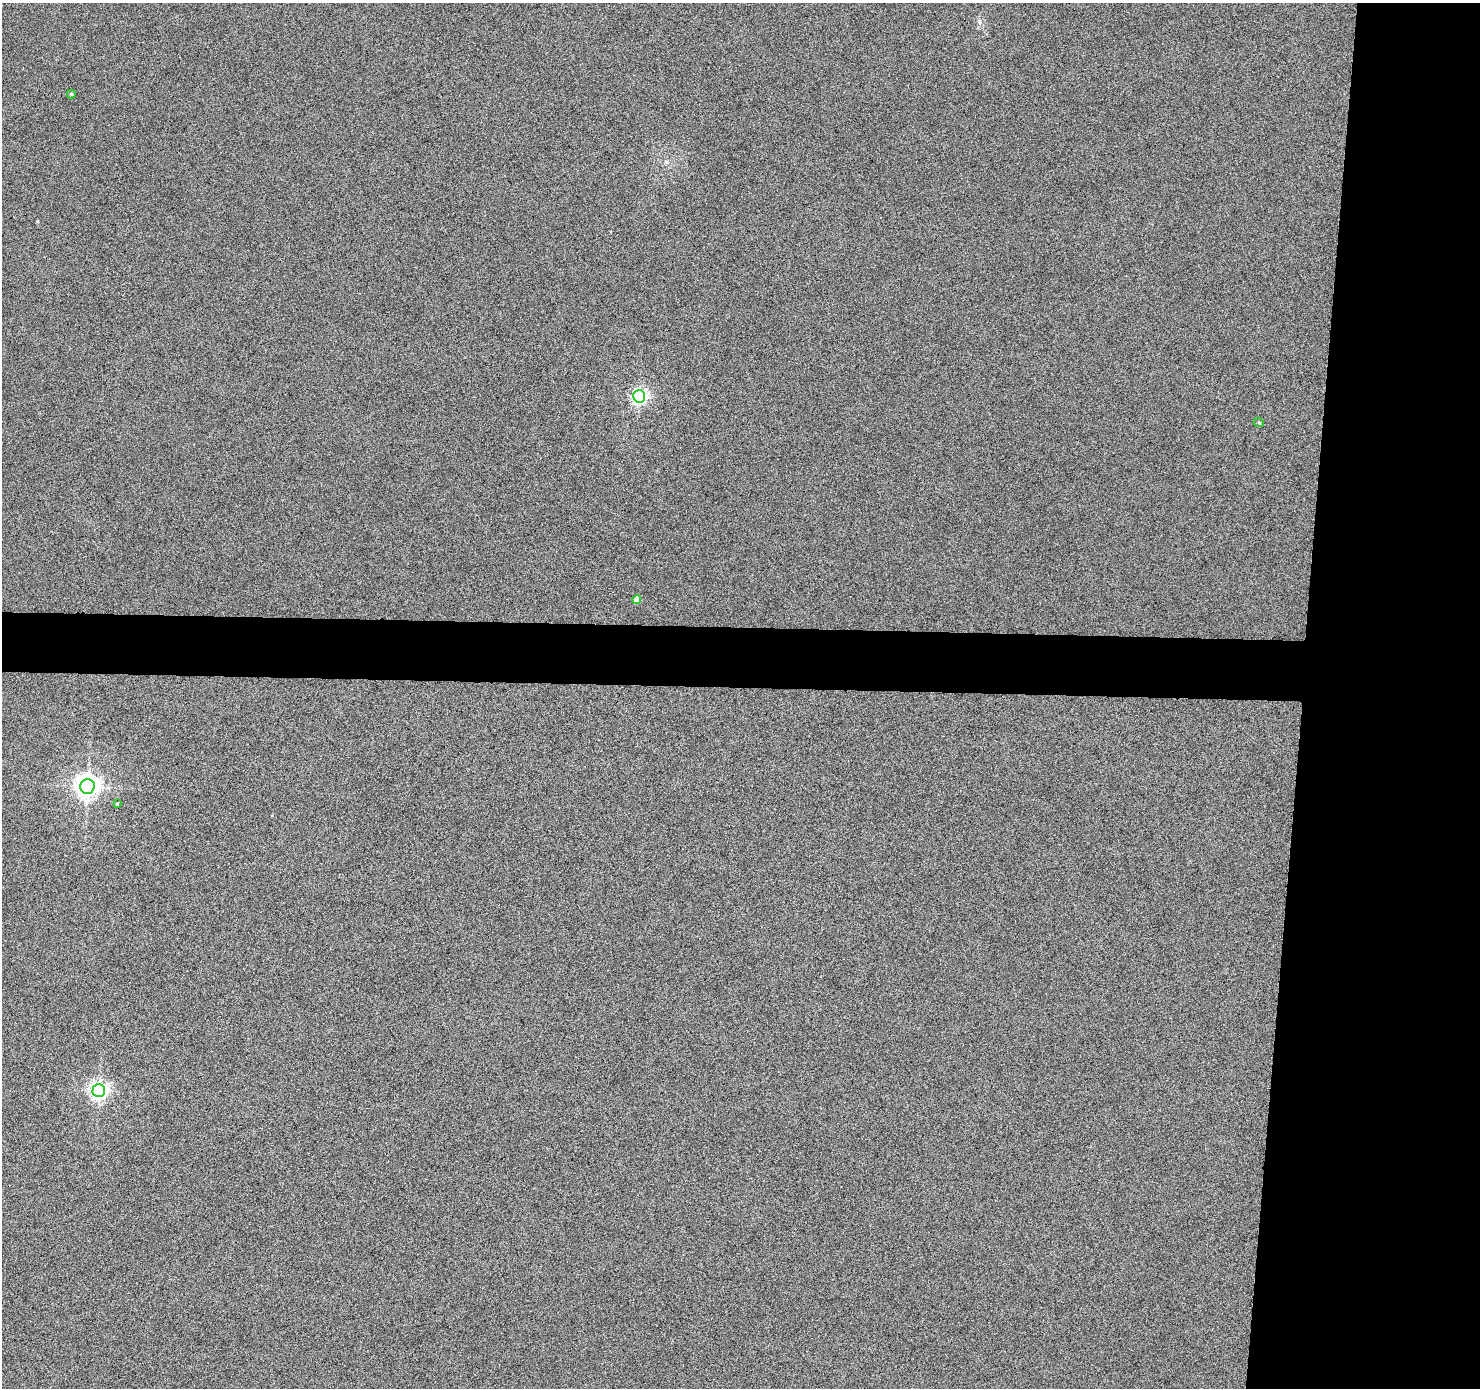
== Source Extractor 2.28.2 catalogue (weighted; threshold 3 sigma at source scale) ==
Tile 6 of 3 x 3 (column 3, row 2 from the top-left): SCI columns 2958-4435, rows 1485-2870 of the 4438 x 4453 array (HDU 1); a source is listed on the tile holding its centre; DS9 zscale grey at full resolution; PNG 1482 x 1390 px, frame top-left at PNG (2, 3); each listed source drawn as its Kron ellipse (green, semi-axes under 4 px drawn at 4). Shown black and unused: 16% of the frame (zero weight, under 4 of 8 exposures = <1% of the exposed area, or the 3 px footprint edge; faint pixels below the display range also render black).
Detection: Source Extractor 2.28.2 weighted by HDU 2 'WHT'; one run over the whole footprint, this tile lists its part. Background 0.0187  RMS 0.26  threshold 1.05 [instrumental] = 3 sigma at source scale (4.09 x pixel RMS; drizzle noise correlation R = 1.36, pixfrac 0.8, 0.05/0.05 arcsec/px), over >= 5 px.
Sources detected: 7; all 7 listed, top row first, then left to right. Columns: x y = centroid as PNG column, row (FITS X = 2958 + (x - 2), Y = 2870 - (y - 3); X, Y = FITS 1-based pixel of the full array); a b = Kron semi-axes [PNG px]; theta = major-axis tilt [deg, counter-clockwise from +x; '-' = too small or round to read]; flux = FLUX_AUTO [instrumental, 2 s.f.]
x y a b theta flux
71 94 4 3 - 33
639 396 6 6 - 5900
1259 423 5 3 - 21
637 600 4 4 - 270
87 786 7 7 - 18000
117 804 4 3 - 19
99 1091 6 6 - 8800